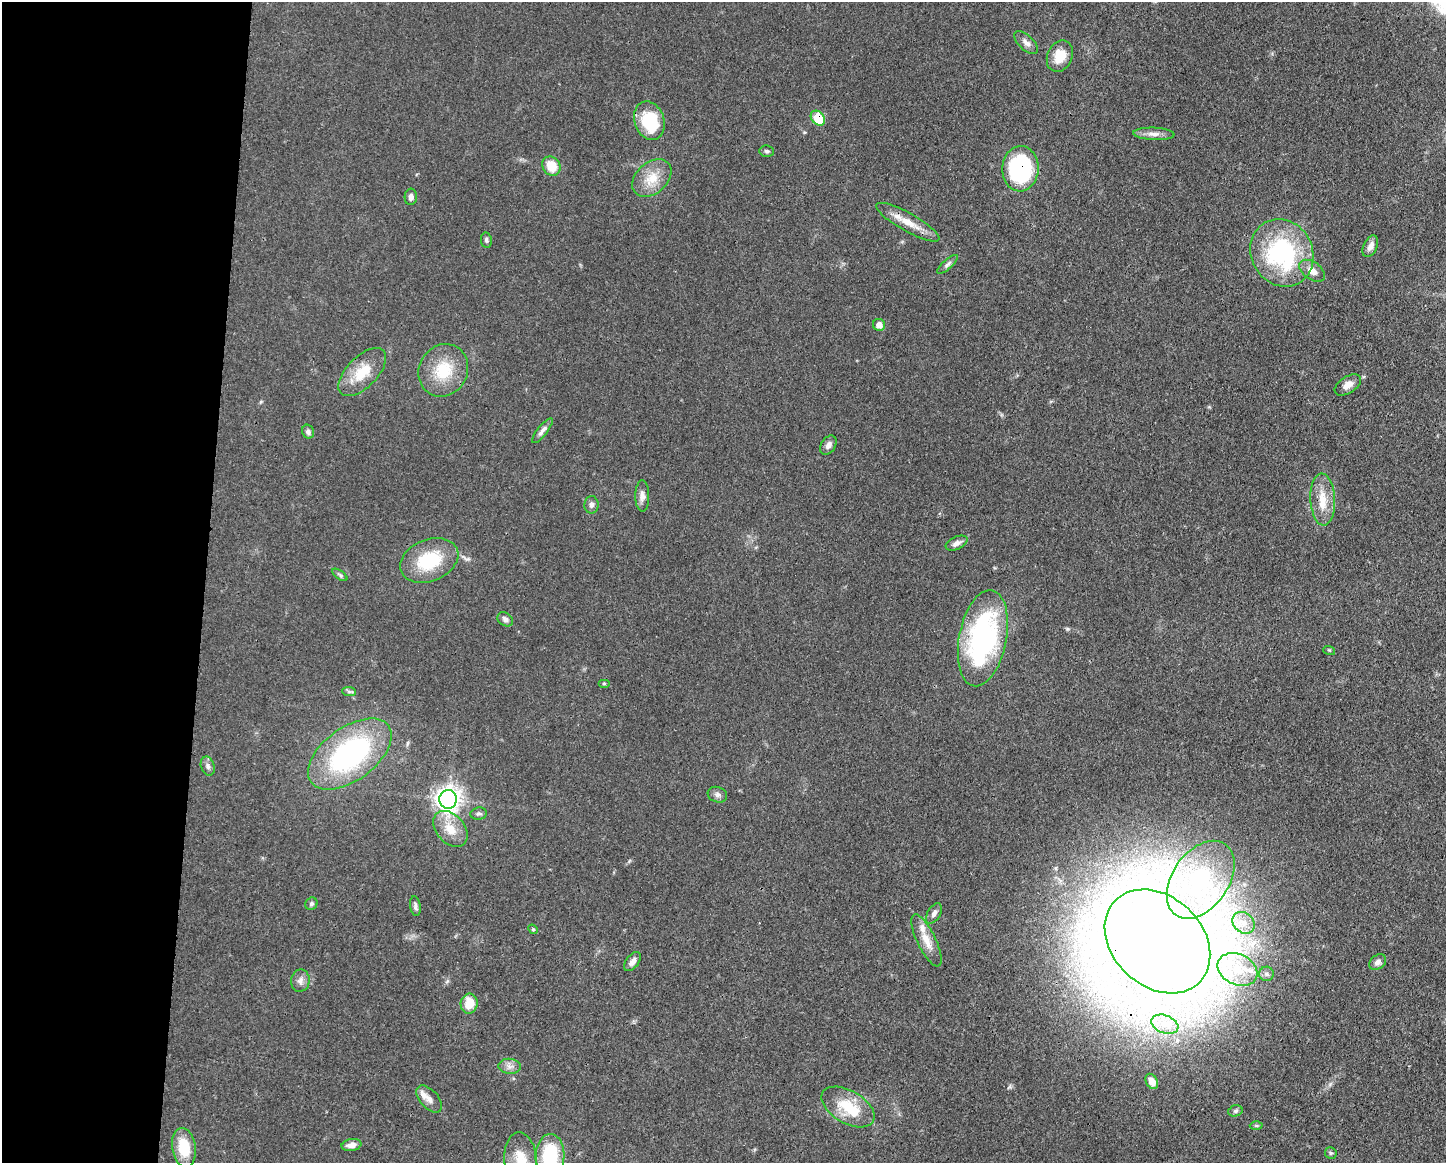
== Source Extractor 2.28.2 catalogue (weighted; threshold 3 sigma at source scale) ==
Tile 4 of 3 x 4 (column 1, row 2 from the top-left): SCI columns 114-1557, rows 2328-3488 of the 4672 x 4656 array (HDU 1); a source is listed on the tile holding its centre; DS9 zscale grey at full resolution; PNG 1448 x 1165 px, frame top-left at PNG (2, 2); each listed source drawn as its Kron ellipse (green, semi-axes under 4 px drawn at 4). Shown black and unused: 14% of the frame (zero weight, under 3 of 4 exposures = <1% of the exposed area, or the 3 px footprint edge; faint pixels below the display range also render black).
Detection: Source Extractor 2.28.2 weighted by HDU 2 'WHT'; one run over the whole footprint, this tile lists its part. Background 0.0585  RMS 0.0042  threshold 0.019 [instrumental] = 3 sigma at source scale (4.5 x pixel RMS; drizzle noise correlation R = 1.50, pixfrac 1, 0.05/0.05 arcsec/px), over >= 5 px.
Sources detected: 68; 2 inside a brighter listed object's ellipse — not listed separately; the other 66 listed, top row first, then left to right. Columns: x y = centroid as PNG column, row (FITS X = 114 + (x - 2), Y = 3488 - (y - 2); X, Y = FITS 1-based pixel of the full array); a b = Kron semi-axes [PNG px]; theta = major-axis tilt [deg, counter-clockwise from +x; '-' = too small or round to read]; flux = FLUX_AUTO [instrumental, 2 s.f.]
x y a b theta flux
1026 43 15 7 -43 2.2
1060 56 16 12 66 8.3
818 118 8 6 -49 14
649 121 20 14 -70 22
1154 134 20 6 -3 2.8
767 151 7 5 -6 0.83
551 166 10 8 -57 8.6
1020 169 22 18 87 47
652 178 22 15 42 8.6
411 197 8 6 85 1.7
908 222 36 9 -29 7.1
486 240 8 5 -82 0.91
1370 246 11 6 64 2.6
1282 253 34 30 -61 57
947 264 13 4 41 1.3
1312 271 14 8 -36 3.9
879 325 6 6 - 2.6
443 370 27 24 59 16
362 372 30 15 45 12
1348 385 14 8 33 3.4
542 431 15 5 51 1.9
308 432 7 6 - 1.4
828 445 10 7 58 2.1
642 496 15 7 -89 2.4
1323 500 26 12 -87 8.6
591 505 8 7 - 1.5
957 543 11 6 24 2.1
429 560 30 21 22 22
340 575 9 4 -35 0.88
505 619 8 6 -36 1.4
983 638 49 23 79 87
1329 650 6 3 -17 0.43
604 683 6 4 0 0.52
349 692 7 4 -1 0.82
350 754 48 26 36 78
208 766 9 6 -73 1.5
717 795 10 7 -19 1.6
448 799 9 8 - 290
479 814 8 6 9 1.1
450 829 20 14 -49 7.9
1201 880 43 28 55 43
311 904 6 6 - 0.85
415 906 10 5 -80 1.3
934 913 11 6 60 1.7
1244 923 12 10 -43 4.5
533 929 5 4 - 0.59
926 940 28 9 -64 6.2
1157 941 59 45 -43 1800
632 961 11 6 53 2.3
1378 962 9 6 37 1.8
1237 969 21 15 -25 14
1266 974 7 7 - 1.4
300 981 11 9 80 2.3
469 1004 10 8 83 7.3
1165 1024 14 8 -20 4.3
509 1066 11 7 -5 2.2
1152 1081 8 5 -63 3.4
429 1099 16 9 -48 3.5
848 1107 29 16 -30 14
1235 1111 7 5 16 0.85
1256 1126 6 4 0 0.6
351 1145 10 6 11 2.4
184 1148 20 12 -81 13
1331 1153 6 5 - 0.68
550 1156 21 14 87 24
520 1159 27 16 -85 8.6
Overlapping masked pixels (flux is a lower limit): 4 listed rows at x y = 818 118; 1020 169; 983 638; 1157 941
Isophote crosses this tile's border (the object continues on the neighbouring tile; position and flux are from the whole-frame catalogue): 2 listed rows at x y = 550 1156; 520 1159